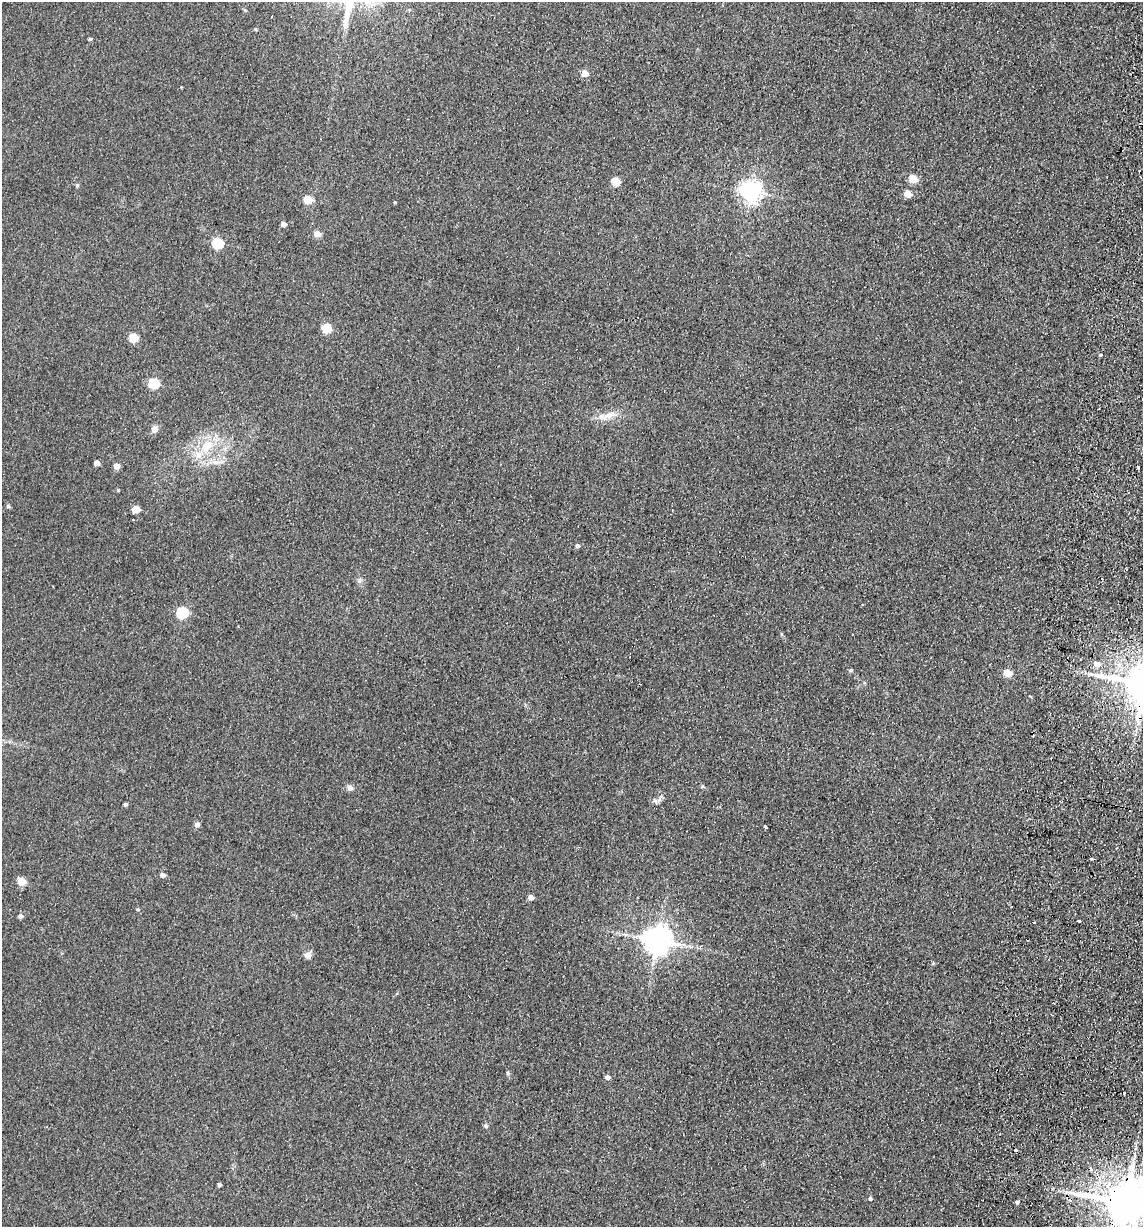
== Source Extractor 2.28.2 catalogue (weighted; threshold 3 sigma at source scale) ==
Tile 10 of 4 x 4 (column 2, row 3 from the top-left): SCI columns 1318-2458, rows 1238-2462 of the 5033 x 4924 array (HDU 1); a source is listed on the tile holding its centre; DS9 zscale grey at full resolution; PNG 1145 x 1229 px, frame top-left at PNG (2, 2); no overlay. Shown black and unused: <1% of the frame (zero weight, under 2 of 3 exposures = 3% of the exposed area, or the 3 px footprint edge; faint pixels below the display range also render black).
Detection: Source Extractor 2.28.2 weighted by HDU 2 'WHT'; one run over the whole footprint, this tile lists its part. Background 0.132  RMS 0.012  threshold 0.0555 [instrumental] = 3 sigma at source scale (4.5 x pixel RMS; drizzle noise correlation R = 1.50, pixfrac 1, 0.05/0.05 arcsec/px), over >= 5 px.
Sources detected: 66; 6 cosmic-ray / hot-pixel residue — not listed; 1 inside a brighter listed object's ellipse — not listed separately; the other 59 listed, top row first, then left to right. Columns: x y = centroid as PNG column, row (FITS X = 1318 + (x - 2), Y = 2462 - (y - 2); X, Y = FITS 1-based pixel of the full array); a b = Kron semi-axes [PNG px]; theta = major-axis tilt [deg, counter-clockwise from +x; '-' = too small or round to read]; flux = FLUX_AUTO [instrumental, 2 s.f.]
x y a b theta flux
245 10 5 4 - 1.4
255 29 5 3 - 1
90 39 4 3 - 1.8
585 73 5 5 - 16
181 87 3 3 - 0.78
913 179 5 5 - 37
616 181 5 5 - 43
77 185 6 4 1 1.6
751 191 7 7 - 760
907 193 5 5 - 22
308 199 5 5 - 37
395 202 4 3 - 1.2
283 224 4 4 - 8.1
317 234 5 4 - 20
217 243 6 5 - 100
326 328 5 5 - 56
133 337 5 5 - 47
1100 355 5 3 - 2.3
154 383 6 5 - 77
610 415 17 9 18 13
154 429 8 7 - 7.1
206 446 19 13 64 30
215 462 9 7 0 6.7
97 463 4 4 - 9.6
116 466 5 4 - 13
1138 467 3 3 - 3.3
8 506 4 4 - 2.2
136 509 5 4 - 31
577 546 4 4 - 3.3
360 580 7 4 88 2.5
182 612 6 5 - 120
1096 664 6 6 - 9.1
851 670 5 4 - 2
1007 673 5 4 - 29
1091 674 7 4 -19 2.7
350 788 8 7 - 4.8
655 801 7 5 -31 3.1
125 805 4 4 - 2.5
197 824 4 4 - 6.4
765 827 4 3 - 2.6
1091 859 3 3 - 2.2
163 875 5 4 - 5.2
21 881 5 5 - 31
530 897 4 4 - 9.4
138 909 5 4 - 1.5
20 916 5 5 - 3.8
1079 921 3 3 - 5.8
1034 922 3 3 - 2.8
657 940 8 8 - 1600
307 955 8 7 - 6.9
933 963 4 4 - 1.3
607 1077 5 4 - 6.4
1123 1093 3 3 - 7.8
485 1126 5 5 - 2.2
1135 1154 9 4 -90 3.8
219 1185 4 4 - 2.7
870 1199 5 4 - 2.6
1017 1202 5 4 - 2.4
1126 1202 14 11 -9 5900
Overlapping masked pixels (flux is a lower limit): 1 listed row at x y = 1126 1202
Isophote crosses this tile's border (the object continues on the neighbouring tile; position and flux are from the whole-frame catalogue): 1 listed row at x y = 1126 1202